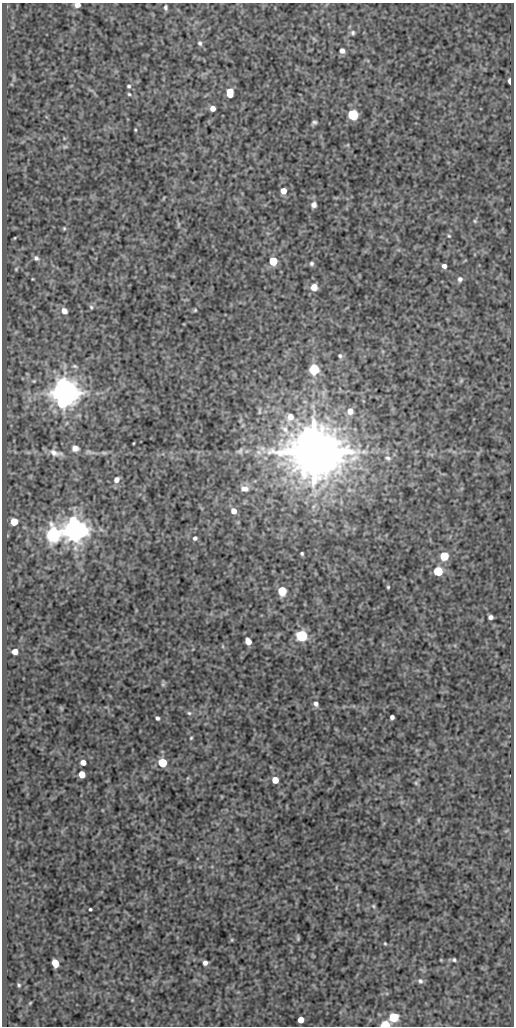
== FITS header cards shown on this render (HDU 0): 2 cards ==
NAXIS1  =                  512
NAXIS2  =                 1024

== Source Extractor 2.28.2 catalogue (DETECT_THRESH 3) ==
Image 512 x 1024 px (HDU 0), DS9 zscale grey, 1 PNG px = 1 image px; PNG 516 x 1028 px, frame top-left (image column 1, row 1024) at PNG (2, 3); no overlay
Background 79.5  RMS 0.5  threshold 1.5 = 3 sigma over >= 5 px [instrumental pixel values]
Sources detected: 96; all 96 listed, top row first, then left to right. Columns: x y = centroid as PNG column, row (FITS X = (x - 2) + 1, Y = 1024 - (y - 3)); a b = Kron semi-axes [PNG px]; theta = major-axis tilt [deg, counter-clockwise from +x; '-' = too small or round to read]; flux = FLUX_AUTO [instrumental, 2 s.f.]
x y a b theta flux
77 5 5 4 - 150
165 7 6 4 -89 80
353 33 7 6 - 73
200 43 7 6 - 78
342 51 6 5 - 140
510 81 5 3 - 210
129 86 4 4 - 55
230 93 7 5 89 870
129 94 5 4 - 41
213 108 5 4 - 250
353 115 5 5 - 4500
314 122 6 5 - 70
135 130 3 3 - 30
65 147 7 4 0 54
283 191 5 5 - 400
314 205 7 6 - 140
475 221 6 5 - 47
178 224 8 4 82 46
64 228 4 4 - 36
449 236 5 5 - 43
14 238 4 2 - 26
36 258 7 6 - 87
273 261 5 5 - 1600
311 263 6 6 - 77
444 266 5 4 - 130
16 269 4 4 - 30
460 279 7 6 - 120
314 287 8 8 - 290
91 307 6 5 - 57
195 310 4 4 - 39
64 311 6 5 - 240
340 356 6 5 - 68
314 369 7 7 - 1300
34 381 5 4 - 35
461 381 6 5 - 54
64 393 8 7 - 73000
305 402 6 4 -19 48
259 411 13 4 90 87
350 411 7 7 - 320
290 417 12 9 74 410
285 430 18 9 -49 370
134 443 3 2 - 24
75 448 8 7 - 210
240 451 11 8 40 130
90 452 14 4 -18 110
259 452 11 7 -39 220
314 452 15 13 -11 260000
55 453 19 7 -13 260
104 453 9 5 -7 75
388 458 10 7 -23 150
116 479 7 6 - 190
245 489 11 8 -7 230
349 490 7 6 - 92
313 506 10 4 51 98
234 511 6 5 - 290
14 522 5 5 - 930
75 530 7 7 - 54000
53 535 6 6 - 14000
195 538 5 5 - 81
302 553 3 3 - 50
444 556 5 5 - 1600
438 571 5 5 - 2400
388 587 4 4 - 39
282 591 5 5 - 2300
490 617 4 4 - 110
301 636 6 5 - 6300
248 641 6 5 - 400
223 646 6 3 72 35
15 652 5 5 - 350
163 684 6 5 - 60
316 704 7 6 - 120
61 708 6 4 -46 36
189 713 6 5 - 64
392 717 4 4 - 110
157 718 4 3 - 79
191 738 4 3 - 37
83 762 5 5 - 220
162 763 5 5 - 2000
82 774 5 5 - 590
275 780 5 5 - 590
416 783 6 6 - 57
418 820 6 4 90 49
373 906 5 5 - 50
90 909 3 3 - 43
298 938 6 4 -83 47
232 940 5 3 - 31
385 943 4 3 - 33
454 960 5 4 - 54
55 963 6 5 - 730
205 963 5 4 - 140
420 981 7 6 - 88
19 985 4 3 - 44
30 1003 3 3 - 26
394 1017 6 5 - 2100
301 1020 5 5 - 430
385 1025 5 4 - 3200
At the frame edge (FLAGS 8, measured only in part): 2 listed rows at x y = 77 5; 385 1025

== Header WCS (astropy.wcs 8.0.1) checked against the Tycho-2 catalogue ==
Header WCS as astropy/WCSLIB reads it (CRVAL/CRPIX/CD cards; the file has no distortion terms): RA---SIN/DEC--SIN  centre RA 03:13:15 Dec -12:45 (48.31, -12.74 deg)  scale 1 arcsec/px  FOV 8.5' x 17.1'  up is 0 deg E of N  parity normal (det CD < 0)
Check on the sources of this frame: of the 60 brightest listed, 4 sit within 1.5 arcsec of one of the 6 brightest Tycho-2 stars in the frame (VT <= 12.14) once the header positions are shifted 0.11 arcsec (0.07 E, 0.08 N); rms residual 0.31 arcsec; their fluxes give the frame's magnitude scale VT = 22.99 - 2.5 log10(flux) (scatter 0.16 mag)
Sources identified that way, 4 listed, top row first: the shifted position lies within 1.5 arcsec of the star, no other Tycho-2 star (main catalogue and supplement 1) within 3.0 arcsec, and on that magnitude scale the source's flux lands within +1.5 / -3 mag of the star's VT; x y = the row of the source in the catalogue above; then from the Tycho-2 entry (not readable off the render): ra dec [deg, ICRS J2000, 3 dp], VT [Tycho-2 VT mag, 2 dp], TYC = Tycho-2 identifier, HIP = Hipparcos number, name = IAU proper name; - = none
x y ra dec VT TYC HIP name
64 393 48.366 -12.708 10.68 5300-195-1 - -
314 452 48.295 -12.725 9.60 5300-189-1 - -
75 530 48.363 -12.747 11.33 5300-127-1 - -
53 535 48.369 -12.748 12.14 5300-176-1 - -